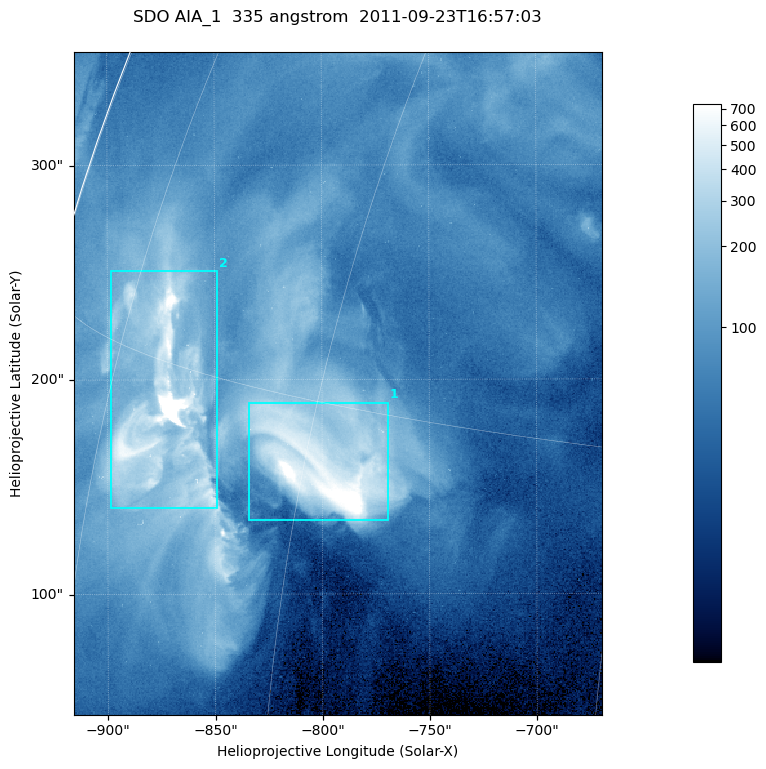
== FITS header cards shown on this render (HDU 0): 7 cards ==
TELESCOP= 'SDO     '           /
INSTRUME= 'AIA_1   '           /
WAVELNTH=                  335 /
WAVEUNIT= 'angstrom'           /
DATE-OBS= '2011-09-23T16:57:03.62' /
CTYPE1  = 'HPLN-TAN'           /
CTYPE2  = 'HPLT-TAN'           /

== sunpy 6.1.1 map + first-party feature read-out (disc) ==
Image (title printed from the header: SDO AIA_1  335 angstrom  2011-09-23T16:57:03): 410 x 514 px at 0.601 arcsec/px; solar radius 957 arcsec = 1592 px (partial field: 2.6% of the solar disc is inside the frame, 99% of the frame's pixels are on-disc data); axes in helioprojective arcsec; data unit not stated in the header (colour bar unlabelled)
Pointing: header CRPIX1/2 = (2042.06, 2043.86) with CRVAL1/2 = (0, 0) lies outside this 410 x 514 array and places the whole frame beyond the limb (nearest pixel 1.41 R_sun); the SolarSoft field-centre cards XCEN/YCEN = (-792.6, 198.2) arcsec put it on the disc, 1307 arcsec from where CRPIX/CRVAL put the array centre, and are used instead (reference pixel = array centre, CRVAL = XCEN/YCEN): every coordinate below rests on XCEN/YCEN
Orientation: roll -0.143 deg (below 1 deg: not rotated)
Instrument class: DISC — disc imager (sunpy class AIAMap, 335 A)
Bright regions (active regions / flare kernels): reference = the on-disc median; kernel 3 px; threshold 5 sigma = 240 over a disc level ~69.8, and >= 1.15x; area >= 210 px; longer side >= 5 px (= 3 arcsec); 2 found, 2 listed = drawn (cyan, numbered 1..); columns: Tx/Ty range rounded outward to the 2 arcsec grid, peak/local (2 s.f.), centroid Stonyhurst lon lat
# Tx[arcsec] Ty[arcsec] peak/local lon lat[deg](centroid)
1 -834..-768 134..190 14 -59 +13
2 -900..-848 140..252 73 -70 +14
Off-limb structures (1.02-1.3 R_sun): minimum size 105 px: none found